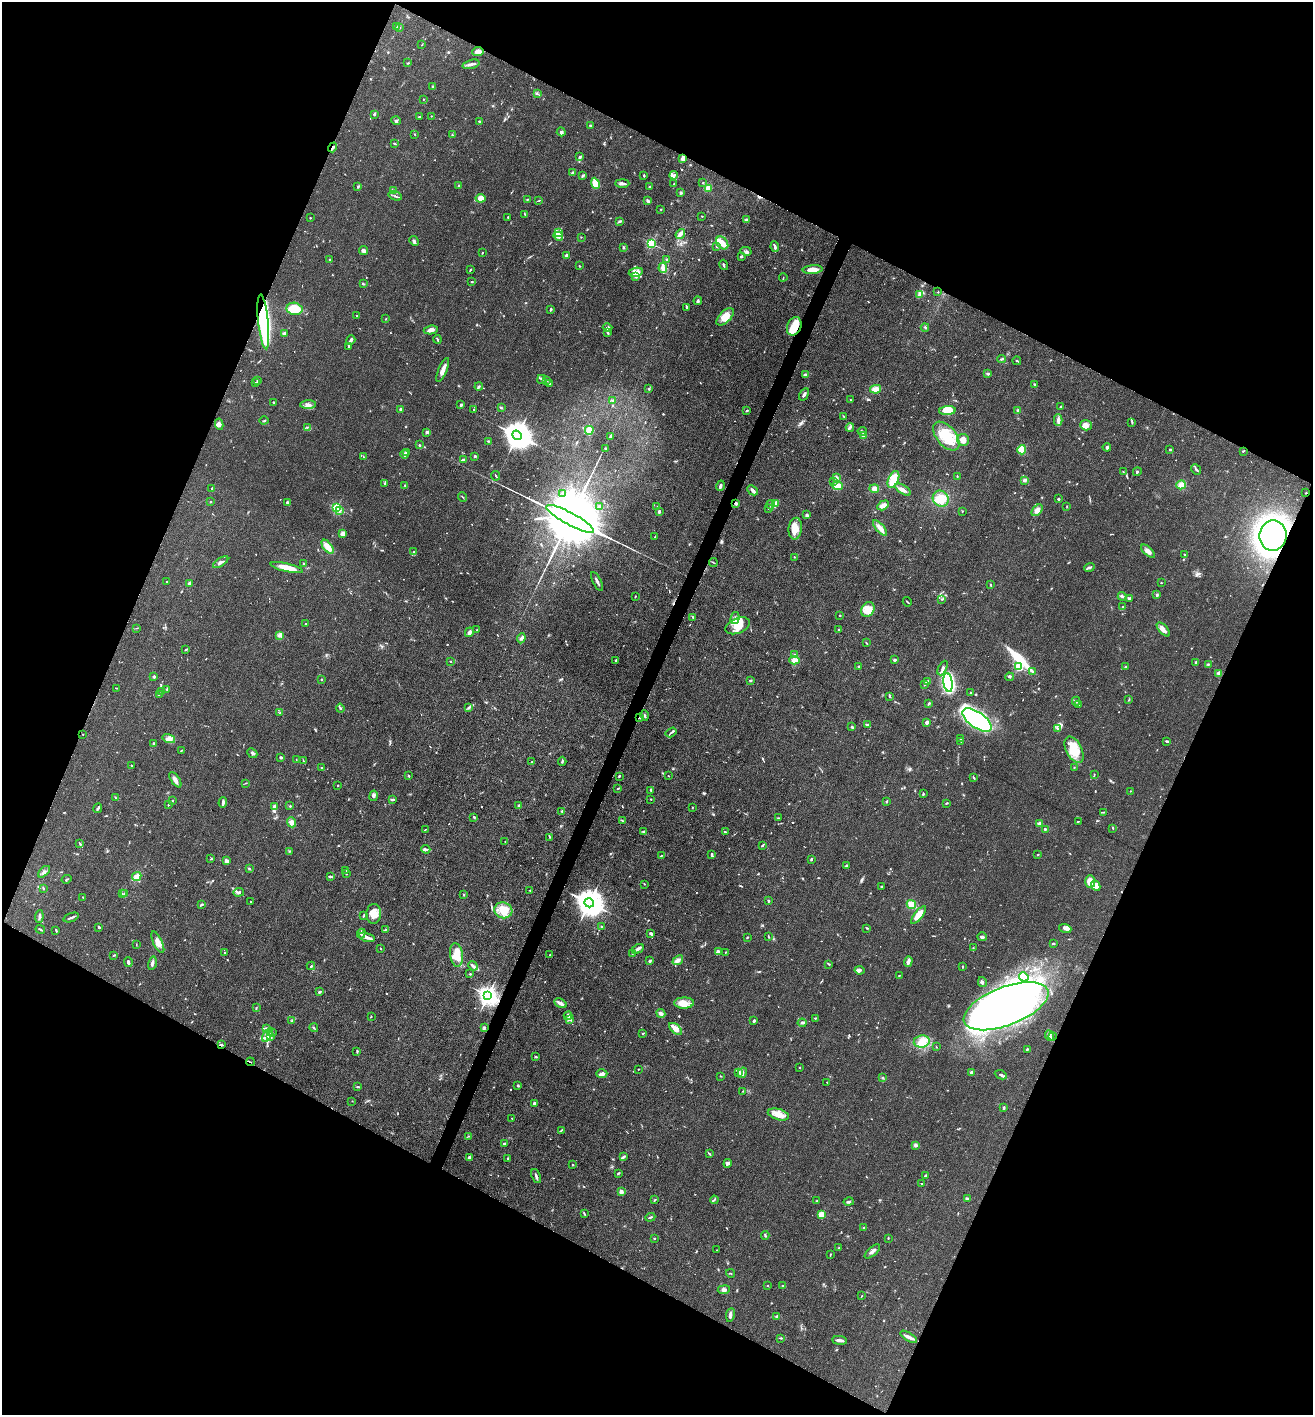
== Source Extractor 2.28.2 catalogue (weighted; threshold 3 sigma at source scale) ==
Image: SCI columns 277-5520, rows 2-5652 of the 5662 x 5653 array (HDU 1 of 3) = the unmasked area's bounding box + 8 px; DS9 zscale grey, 4 x 4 block average (1 PNG px = mean of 4 x 4 image px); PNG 1315 x 1417 px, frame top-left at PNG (2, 2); each listed source drawn as its Kron ellipse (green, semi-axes under 4 px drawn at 4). Shown black and unused: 45% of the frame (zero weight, under 3 of 4 exposures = <1% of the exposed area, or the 3 px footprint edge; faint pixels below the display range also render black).
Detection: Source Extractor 2.28.2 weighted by HDU 2 'WHT'. Background 0.0661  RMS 0.0058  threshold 0.026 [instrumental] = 3 sigma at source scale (4.5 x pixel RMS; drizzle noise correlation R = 1.50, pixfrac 1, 0.05/0.05 arcsec/px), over >= 5 px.
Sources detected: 939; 3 too faint to see at this stretch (4 x 4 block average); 15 inside a brighter object's white glare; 6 cosmic-ray / hot-pixel residue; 4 long thin detections or spike segments (spike, bleed or trail) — neither listed nor drawn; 32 coinciding with a brighter row at this scale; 60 inside a brighter listed object's ellipse — not listed separately; of the other 819, all 500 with FLUX_AUTO >= 1.89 (the completeness limit of this list) listed and drawn (319 fainter detections not listed), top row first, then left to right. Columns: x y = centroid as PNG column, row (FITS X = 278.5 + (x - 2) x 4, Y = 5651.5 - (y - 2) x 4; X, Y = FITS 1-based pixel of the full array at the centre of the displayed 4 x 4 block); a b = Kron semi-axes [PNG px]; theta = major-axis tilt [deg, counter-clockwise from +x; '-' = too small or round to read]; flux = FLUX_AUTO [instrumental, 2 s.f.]
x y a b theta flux
396 26 3 2 - 3.1
399 27 3 2 - 3.4
422 45 2 2 - 2.2
478 51 5 4 - 20
408 63 3 2 - 2.6
471 64 9 3 14 11
433 86 3 2 - 2.4
537 94 2 2 - 2.4
423 99 2 2 - 5.3
374 114 2 2 - 8.1
419 116 3 2 - 2.6
431 116 2 2 - 3.7
396 121 5 3 - 4.8
479 121 3 2 - 2.5
590 126 2 2 - 19
561 132 4 4 - 8.1
415 134 3 2 - 2.7
452 134 3 2 - 2
394 144 3 2 - 2.8
333 147 5 2 - 6.9
580 157 3 2 - 4.5
682 158 4 3 - 20
573 173 3 3 - 8.7
674 175 4 3 - 7.1
583 176 3 2 - 7.1
644 176 2 2 - 6.4
595 183 5 4 - 57
622 183 7 3 0 9.8
703 183 2 2 - 2.9
674 184 2 2 - 2.3
459 186 2 2 - 2.6
649 186 2 2 - 3.4
358 187 3 2 - 4
708 188 4 2 - 68
393 191 3 2 - 3.1
681 193 2 2 - 9.6
395 196 7 2 -17 6
481 198 5 4 - 20
528 199 2 2 - 2.1
539 200 2 2 - 2.1
648 201 3 2 - 7.9
661 209 2 2 - 4.6
525 214 3 2 - 2.5
702 216 2 2 - 2.1
508 217 2 2 - 3.2
310 218 2 2 - 2.5
747 219 2 2 - 2.7
619 221 4 2 - 5.1
558 232 3 2 - 3.6
680 234 5 2 - 24
558 236 5 4 - 14
581 237 2 2 - 2.3
414 241 5 3 - 6.8
651 243 2 2 - 380
722 243 7 5 -49 25
716 246 3 2 - 3.3
623 247 4 2 - 4.2
775 247 5 2 - 11
363 250 4 2 - 22
746 251 5 2 - 6.2
482 253 3 2 - 2
566 255 3 2 - 8.1
741 257 3 2 - 5.2
329 259 2 2 - 8.3
667 259 3 2 - 3.2
724 265 5 2 - 4.1
579 266 2 2 - 2.8
663 268 5 2 - 44
470 270 4 2 - 2.7
813 270 10 3 4 39
636 272 7 4 9 19
636 277 3 2 - 3.6
783 277 4 2 - 2.8
472 282 2 2 - 3.4
363 284 3 2 - 4.3
938 292 2 2 - 2.9
919 294 3 3 - 7
698 301 4 2 - 7.8
687 307 3 2 - 3.2
294 309 8 6 -10 79
551 309 3 2 - 6
357 316 2 2 - 4.6
725 317 11 5 45 50
386 319 2 2 - 2
263 322 27 5 -84 420
794 326 9 7 65 54
925 327 4 2 - 4.4
608 328 5 3 - 6.6
431 330 7 4 8 14
607 332 2 2 - 2.9
284 333 2 2 - 48
437 339 4 2 - 4
351 340 5 2 - 15
349 346 2 2 - 8.9
1002 359 4 2 - 4.6
1017 361 4 2 - 2.6
443 370 13 3 67 29
988 373 3 2 - 3.4
805 375 3 2 - 7.7
541 379 4 3 - 5.1
257 380 3 2 - 3.2
546 380 3 2 - 2.2
256 383 2 2 - 3.5
550 384 3 2 - 3.9
1034 384 2 2 - 2.5
479 387 4 2 - 4
649 389 3 2 - 3
875 389 5 4 - 27
804 394 7 2 59 9.9
851 400 3 2 - 3.9
613 401 3 3 - 5.3
274 402 3 2 - 2.3
308 405 8 4 3 16
460 405 3 2 - 7
1061 407 3 2 - 2.4
501 408 3 2 - 4.2
400 409 2 2 - 33
474 410 2 2 - 2.2
747 410 3 2 - 3.5
1018 410 3 3 - 7.3
948 411 8 4 4 35
843 416 3 2 - 2.1
264 420 4 2 - 3.4
1058 420 5 3 - 12
1132 422 3 2 - 3.1
219 424 5 3 - 13
1086 425 6 5 - 20
307 427 3 2 - 3.2
850 428 4 2 - 6.3
589 430 4 2 - 90
862 431 4 2 - 7
427 432 3 3 - 6.6
517 435 5 4 - 6300
610 436 3 2 - 5.6
864 436 3 3 - 10
946 436 17 9 -50 96
963 440 6 6 - 29
488 441 3 2 - 2.9
419 445 3 2 - 3.4
1107 447 4 3 - 6.4
605 448 4 2 - 2.5
1022 450 5 4 - 67
1170 450 2 2 - 11
1243 451 3 2 - 3.1
406 452 3 2 - 4
404 454 4 3 - 5.4
475 456 4 2 - 4
363 457 3 2 - 2.2
463 460 3 2 - 4.5
1196 469 6 2 -51 6.1
1123 472 2 2 - 3.1
1137 472 4 2 - 3.5
495 476 5 2 - 3.6
957 476 2 2 - 2.5
836 478 3 3 - 8.7
893 480 9 5 66 64
1025 480 2 2 - 9.4
834 481 2 2 - 2.8
385 483 3 2 - 3.2
405 485 2 2 - 7
1181 485 5 4 - 25
720 486 5 2 - 9.3
837 486 5 4 - 32
212 489 3 2 - 5.9
874 489 5 4 - 15
753 490 5 2 - 16
903 490 9 3 -33 13
563 493 3 2 - 4.6
1306 493 2 2 - 2
463 497 5 2 - 2.3
941 499 8 7 - 48
1058 499 2 2 - 15
210 502 2 2 - 9
288 502 3 3 - 4
736 504 3 2 - 7.9
775 504 4 3 - 22
770 505 4 2 - 4.9
883 505 6 4 31 15
600 506 2 2 - 11
1067 506 2 2 - 2.3
657 507 3 2 - 2
337 508 2 2 - 410
769 509 2 2 - 1.9
339 510 2 2 - 35
1037 510 7 4 50 17
962 511 2 2 - 1.9
659 512 2 2 - 14
807 515 2 2 - 12
570 519 27 6 -28 95000
880 528 10 3 -50 28
795 529 11 6 84 43
343 534 3 2 - 31
1273 536 15 13 82 1100
655 537 4 2 - 2.5
328 547 8 4 -52 34
1148 551 8 4 -44 17
414 552 4 2 - 3.8
1184 554 2 2 - 4.7
794 557 2 2 - 1.9
221 562 9 2 33 10
303 563 2 2 - 7.6
713 563 4 2 - 2.8
1090 567 5 3 - 6.9
287 568 16 4 -13 46
597 581 10 2 -63 12
166 582 2 2 - 4.2
1161 583 2 2 - 2
189 584 2 2 - 58
990 584 3 2 - 3.2
1157 595 3 2 - 3.9
635 596 2 2 - 2
1122 596 4 2 - 8.6
1129 598 3 2 - 6.3
942 599 2 2 - 2.1
907 602 5 2 - 3.3
1123 606 3 2 - 2.7
868 609 8 6 57 35
840 615 2 2 - 3.5
693 618 3 2 - 2.1
735 618 6 2 75 6.9
306 624 2 2 - 2.1
738 626 13 7 23 49
136 628 3 2 - 2
1163 629 9 4 -48 18
477 630 2 2 - 2.1
839 630 2 2 - 21
469 632 5 3 - 11
279 635 4 3 - 9.8
521 638 5 2 - 4.9
866 643 3 2 - 2
186 649 4 2 - 3
795 655 3 2 - 6.6
615 660 2 2 - 8.3
795 660 5 4 - 18
894 660 3 2 - 5.5
450 661 2 2 - 2.4
1196 662 3 2 - 5.3
1208 664 2 2 - 4.7
859 666 2 2 - 3.8
1126 666 2 2 - 2.3
1018 667 2 2 - 300
943 668 8 3 65 9.7
1032 672 3 2 - 4.8
1219 673 2 2 - 62
154 677 2 2 - 29
1009 677 4 2 - 5.4
321 679 2 2 - 7.7
750 681 3 2 - 4.9
928 681 4 2 - 4.9
948 682 9 4 -82 430
925 684 3 2 - 3.3
116 688 2 2 - 1.9
167 689 4 2 - 4.1
162 692 3 2 - 4.5
970 692 3 2 - 1.9
159 694 4 2 - 4
889 696 3 2 - 3.1
1129 700 2 2 - 3.5
1076 701 4 3 - 5.4
928 704 3 2 - 2.6
1079 704 3 2 - 3.2
468 707 2 2 - 2.1
340 708 4 2 - 4.2
280 713 3 2 - 2.7
645 715 5 2 - 5
639 718 2 2 - 3.3
977 720 17 8 -35 830
927 722 4 3 - 10
867 725 3 3 - 3.5
852 727 3 2 - 3.1
1057 729 2 2 - 2.5
671 732 6 2 33 6.1
83 734 2 2 - 5.2
169 738 6 4 -15 15
960 738 2 2 - 2
961 741 2 2 - 2
1167 741 3 2 - 4.8
154 744 4 2 - 5.4
181 750 2 2 - 2
1074 750 14 8 -63 76
252 753 5 3 - 6.6
281 757 3 2 - 6.2
296 760 2 2 - 2.2
303 760 3 2 - 1.9
562 761 4 2 - 4.5
532 762 2 2 - 2.3
131 765 3 2 - 2.8
322 767 3 2 - 3
1074 768 2 2 - 2.7
1094 775 2 2 - 2.1
408 776 2 2 - 5.1
619 776 3 2 - 3.3
668 776 2 2 - 3.4
974 778 3 2 - 2.9
175 780 9 3 -57 14
246 783 3 2 - 2.1
337 786 2 2 - 2
618 788 4 2 - 2.7
651 790 4 2 - 5.4
1130 791 2 2 - 2
923 794 2 2 - 3.4
373 796 5 3 - 7.3
116 798 4 2 - 2.9
392 799 4 2 - 6.2
651 799 2 2 - 2.4
172 801 2 2 - 8.7
886 801 2 2 - 15
223 803 5 2 - 11
947 803 2 2 - 4.2
168 805 3 2 - 3
290 806 2 2 - 2.5
519 806 3 3 - 5
274 807 4 2 - 23
98 808 5 2 - 8
692 808 2 2 - 2.1
562 811 2 2 - 5
1104 812 3 2 - 2.4
474 817 2 2 - 6.7
778 818 2 2 - 2
623 821 3 2 - 4.4
1078 821 2 2 - 2.3
292 822 5 4 - 15
1039 824 2 2 - 64
1113 828 3 2 - 2.2
1045 829 3 2 - 3.5
425 830 3 2 - 2.7
643 831 2 2 - 2.1
725 832 2 2 - 3.2
550 837 2 2 - 2.7
505 841 2 2 - 2.3
80 844 3 2 - 3.6
762 845 3 2 - 5.1
426 849 4 3 - 7.6
290 851 2 2 - 2.2
712 854 3 2 - 4.2
1038 855 2 2 - 1.9
661 856 3 2 - 2.7
211 859 3 2 - 2.5
811 859 3 2 - 4.4
226 861 3 2 - 15
847 865 3 2 - 3.6
249 869 3 2 - 4.1
346 871 3 2 - 2
44 872 7 2 43 8
347 874 2 2 - 1.9
137 876 5 3 - 23
330 876 3 2 - 6.9
66 879 5 2 - 3.3
1090 882 6 5 - 44
644 884 2 2 - 2
882 886 2 2 - 3.2
1096 886 5 4 - 17
43 888 3 2 - 3.2
530 890 2 2 - 2.8
239 892 5 3 - 6.6
124 893 3 2 - 2.1
122 894 3 2 - 2.9
464 895 3 2 - 2.3
83 897 2 2 - 1.9
250 901 2 2 - 4.7
768 901 3 2 - 4.5
589 903 5 4 - 6200
202 904 4 2 - 4.6
911 904 5 4 - 32
503 910 9 8 - 46
374 914 10 7 87 36
918 915 11 4 51 38
39 916 6 2 84 8.5
364 916 3 2 - 2.6
71 917 8 2 20 7.7
601 926 2 2 - 1.9
99 927 2 2 - 8
867 928 3 2 - 2.8
40 929 5 2 - 3.1
386 929 3 2 - 3
1065 929 6 4 -17 12
56 931 3 2 - 3.9
361 933 5 2 - 7.9
651 934 3 2 - 9.1
367 937 8 3 -17 17
747 937 2 2 - 5
768 937 2 2 - 2
982 937 5 3 - 6.9
158 942 11 4 -65 24
1053 943 3 2 - 4.5
136 944 3 2 - 2
380 948 3 2 - 2.1
973 948 3 2 - 3.1
638 949 6 2 31 15
718 952 4 3 - 9.1
726 952 3 2 - 2.1
225 953 2 2 - 3.8
632 953 3 2 - 3.1
114 955 3 2 - 1.9
456 955 12 6 -82 65
550 955 2 2 - 2.5
650 960 2 2 - 5.4
678 960 6 3 38 14
908 961 5 2 - 18
128 962 5 2 - 8.5
152 963 7 3 76 9.8
829 964 2 2 - 4.2
311 966 4 2 - 2.6
473 966 5 3 - 7.8
963 967 3 2 - 2.4
859 970 5 2 - 5.9
470 974 2 2 - 3
899 976 2 2 - 1.9
1024 977 5 3 - 11
982 982 5 3 - 8.1
319 992 4 2 - 4.2
488 995 3 3 - 2400
560 1003 6 3 -28 18
684 1003 10 5 2 31
1006 1006 45 19 21 1300
256 1008 3 2 - 2.5
661 1013 4 3 - 10
371 1016 2 2 - 1.9
568 1016 4 2 - 5.9
815 1018 2 2 - 3.1
570 1020 3 2 - 2.6
291 1021 3 2 - 2.6
754 1021 3 2 - 5.2
802 1023 4 2 - 4.5
484 1027 3 2 - 3.3
266 1028 3 2 - 5.2
314 1028 4 2 - 3.6
676 1029 8 4 -40 32
272 1032 3 2 - 2.2
643 1033 3 2 - 2.9
267 1035 8 3 59 18
1049 1036 5 2 - 7.6
1052 1036 4 2 - 6
271 1037 3 2 - 3.3
922 1041 8 6 8 32
222 1045 4 2 - 3.8
936 1047 2 2 - 2
1027 1049 3 2 - 2.8
357 1051 3 2 - 3.4
536 1057 2 2 - 4.8
250 1062 4 2 - 2.6
800 1067 2 2 - 2.1
638 1069 2 2 - 4.4
739 1072 4 2 - 4.6
972 1072 4 3 - 11
742 1073 5 3 - 10
602 1074 6 3 1 9.4
1001 1075 6 2 -25 7.9
721 1076 2 2 - 2.2
883 1078 3 2 - 3
827 1082 2 2 - 2.6
518 1086 2 2 - 5.6
357 1087 3 2 - 3.3
743 1091 3 2 - 2
352 1101 2 2 - 1.9
534 1103 3 2 - 7.8
1004 1108 4 2 - 5.6
778 1114 11 5 -16 32
512 1118 2 2 - 3.4
561 1130 4 2 - 3.2
468 1136 3 2 - 2.3
505 1143 3 2 - 3
915 1145 4 4 - 6.5
709 1154 3 2 - 3.4
623 1157 4 2 - 7.4
469 1158 2 2 - 15
507 1159 2 2 - 4.4
728 1163 4 2 - 7.6
573 1165 2 2 - 4.3
618 1173 4 2 - 4.1
536 1176 7 2 -69 11
925 1176 3 2 - 6.2
922 1184 3 2 - 2.3
621 1192 3 3 - 16
968 1198 3 2 - 4.1
655 1200 3 2 - 3.3
714 1200 4 2 - 3.8
817 1201 2 2 - 3.8
849 1202 5 2 - 7.2
584 1214 4 2 - 4
821 1215 3 3 - 37
650 1217 5 2 - 4.4
864 1228 2 2 - 24
765 1235 4 2 - 4.3
654 1238 2 2 - 4
888 1238 2 2 - 3
839 1248 2 2 - 4.3
717 1250 2 2 - 1.9
872 1251 9 3 41 11
830 1255 3 2 - 2.6
730 1273 4 2 - 2.9
767 1286 2 2 - 2.2
783 1286 4 3 - 4.5
724 1290 6 4 7 9.5
862 1296 3 2 - 2.1
730 1315 7 2 81 12
777 1317 2 2 - 31
909 1337 9 3 -31 14
781 1338 3 2 - 3.5
840 1340 7 2 -7 16
Overlapping masked pixels (flux is a lower limit): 12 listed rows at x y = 333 147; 682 158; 263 322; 794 326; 1306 493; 736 504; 1273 536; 639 718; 488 995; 1006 1006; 222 1045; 250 1062
Diffuse or blended objects may show on this block-average render without a row.